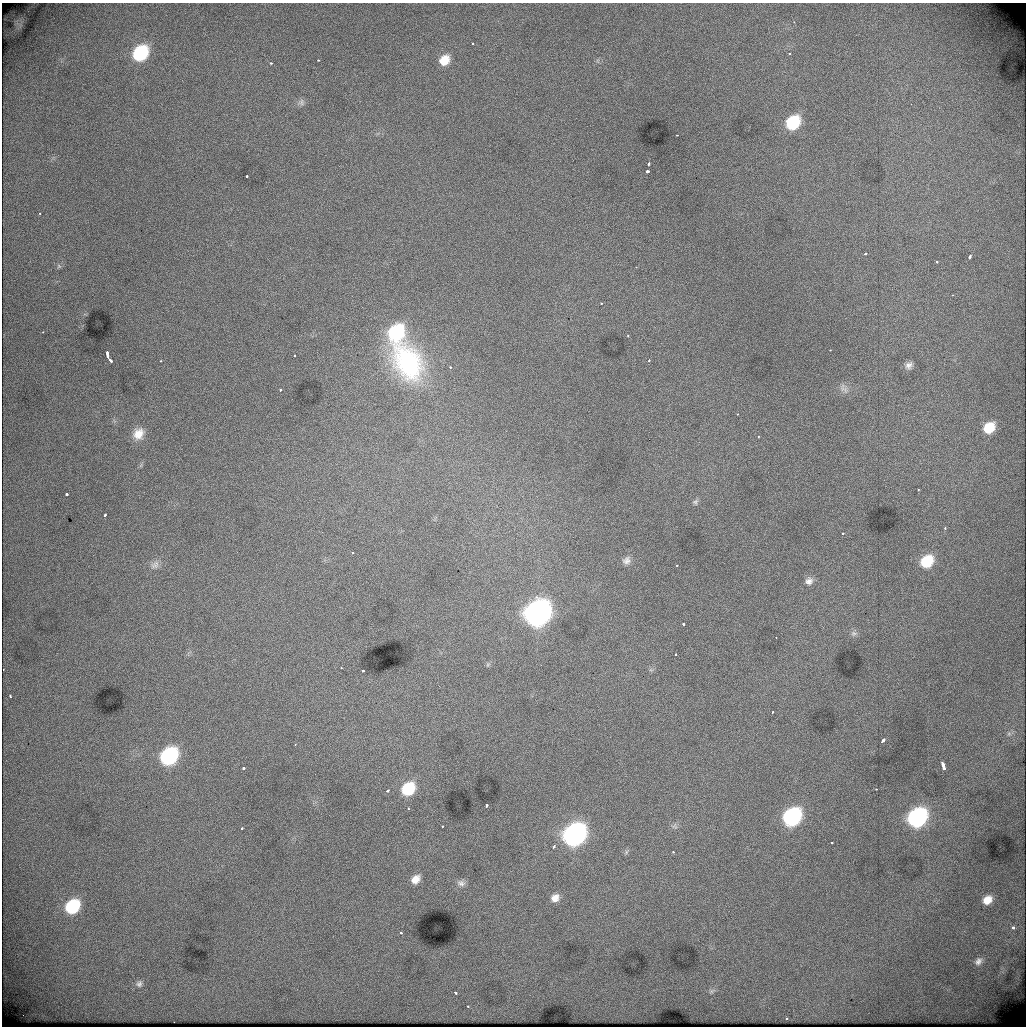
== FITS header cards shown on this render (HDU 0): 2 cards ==
NAXIS1  =                 1024          /
NAXIS2  =                 1024          /

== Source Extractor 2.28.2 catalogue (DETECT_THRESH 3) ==
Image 1024 x 1024 px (HDU 0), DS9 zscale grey, 1 PNG px = 1 image px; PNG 1028 x 1028 px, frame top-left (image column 1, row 1024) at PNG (2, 3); no overlay
Background 545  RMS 4.4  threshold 13.1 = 3 sigma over >= 5 px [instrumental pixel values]
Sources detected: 95; all 95 listed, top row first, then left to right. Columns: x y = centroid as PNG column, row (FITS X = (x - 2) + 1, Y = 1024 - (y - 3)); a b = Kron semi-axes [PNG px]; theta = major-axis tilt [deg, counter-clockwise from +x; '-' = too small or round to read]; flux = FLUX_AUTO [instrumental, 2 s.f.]
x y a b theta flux
794 22 2 2 - 160
473 43 3 2 - 370
140 53 11 9 45 34000
789 53 3 3 - 290
318 60 3 3 - 400
444 60 10 8 47 5500
271 63 3 3 - 630
301 102 10 7 -89 960
793 123 11 9 46 22000
677 135 3 2 - 2100
649 163 3 3 - 790
647 171 3 3 - 2900
246 176 3 2 - 1600
40 214 3 3 - 350
865 254 3 3 - 470
970 256 4 3 - 1200
937 262 3 3 - 480
59 266 6 5 - 560
636 267 3 3 - 280
952 295 2 2 - 230
601 304 3 2 - 330
43 332 3 2 - 450
396 332 13 10 54 36000
628 336 3 3 - 340
830 350 3 2 - 350
107 354 6 3 -83 3800
294 356 2 2 - 260
110 359 5 3 - 1700
649 360 3 3 - 370
161 361 3 2 - 240
408 362 54 35 -61 42000
909 365 11 9 50 1600
450 367 3 2 - 540
844 388 16 8 -55 1700
280 390 3 3 - 3200
737 414 2 2 - 260
989 428 12 9 43 9100
138 434 15 13 51 4200
758 437 3 2 - 360
918 490 3 3 - 360
66 494 3 3 - 2700
695 502 9 7 54 810
104 515 4 3 - 860
945 528 3 3 - 420
843 533 3 3 - 530
352 553 3 2 - 380
626 560 13 10 46 2000
927 561 12 10 42 13000
155 565 12 9 44 1600
677 566 3 2 - 580
809 581 10 9 - 1700
537 613 13 11 45 360000
683 624 3 3 - 1200
854 633 9 7 10 1000
776 638 3 2 - 150
675 655 3 3 - 390
488 664 8 4 58 520
341 668 3 2 - 290
651 670 7 4 -17 520
363 671 3 3 - 920
10 696 3 2 - 520
772 712 3 2 - 400
1009 734 6 6 - 690
883 740 4 3 - 1600
295 744 3 3 - 200
169 756 12 9 44 64000
943 766 7 3 -77 3700
243 768 3 3 - 1500
408 789 11 9 44 17000
876 789 3 2 - 570
387 791 3 3 - 920
486 805 4 3 - 1700
408 809 3 2 - 410
792 817 12 9 44 70000
917 818 12 10 43 88000
442 826 3 2 - 300
674 826 8 7 - 990
242 828 3 3 - 450
574 835 13 10 43 190000
832 842 3 2 - 340
554 846 4 3 - 2100
626 852 7 5 61 600
673 852 3 3 - 400
415 879 10 7 44 3100
461 883 11 8 -20 1300
555 898 11 9 34 2600
987 900 9 7 39 3400
72 907 11 9 44 25000
1012 927 3 3 - 2100
401 933 3 3 - 470
978 961 10 8 47 1400
139 984 9 8 - 1100
455 993 3 3 - 760
468 1006 3 3 - 570
786 1018 3 2 - 350